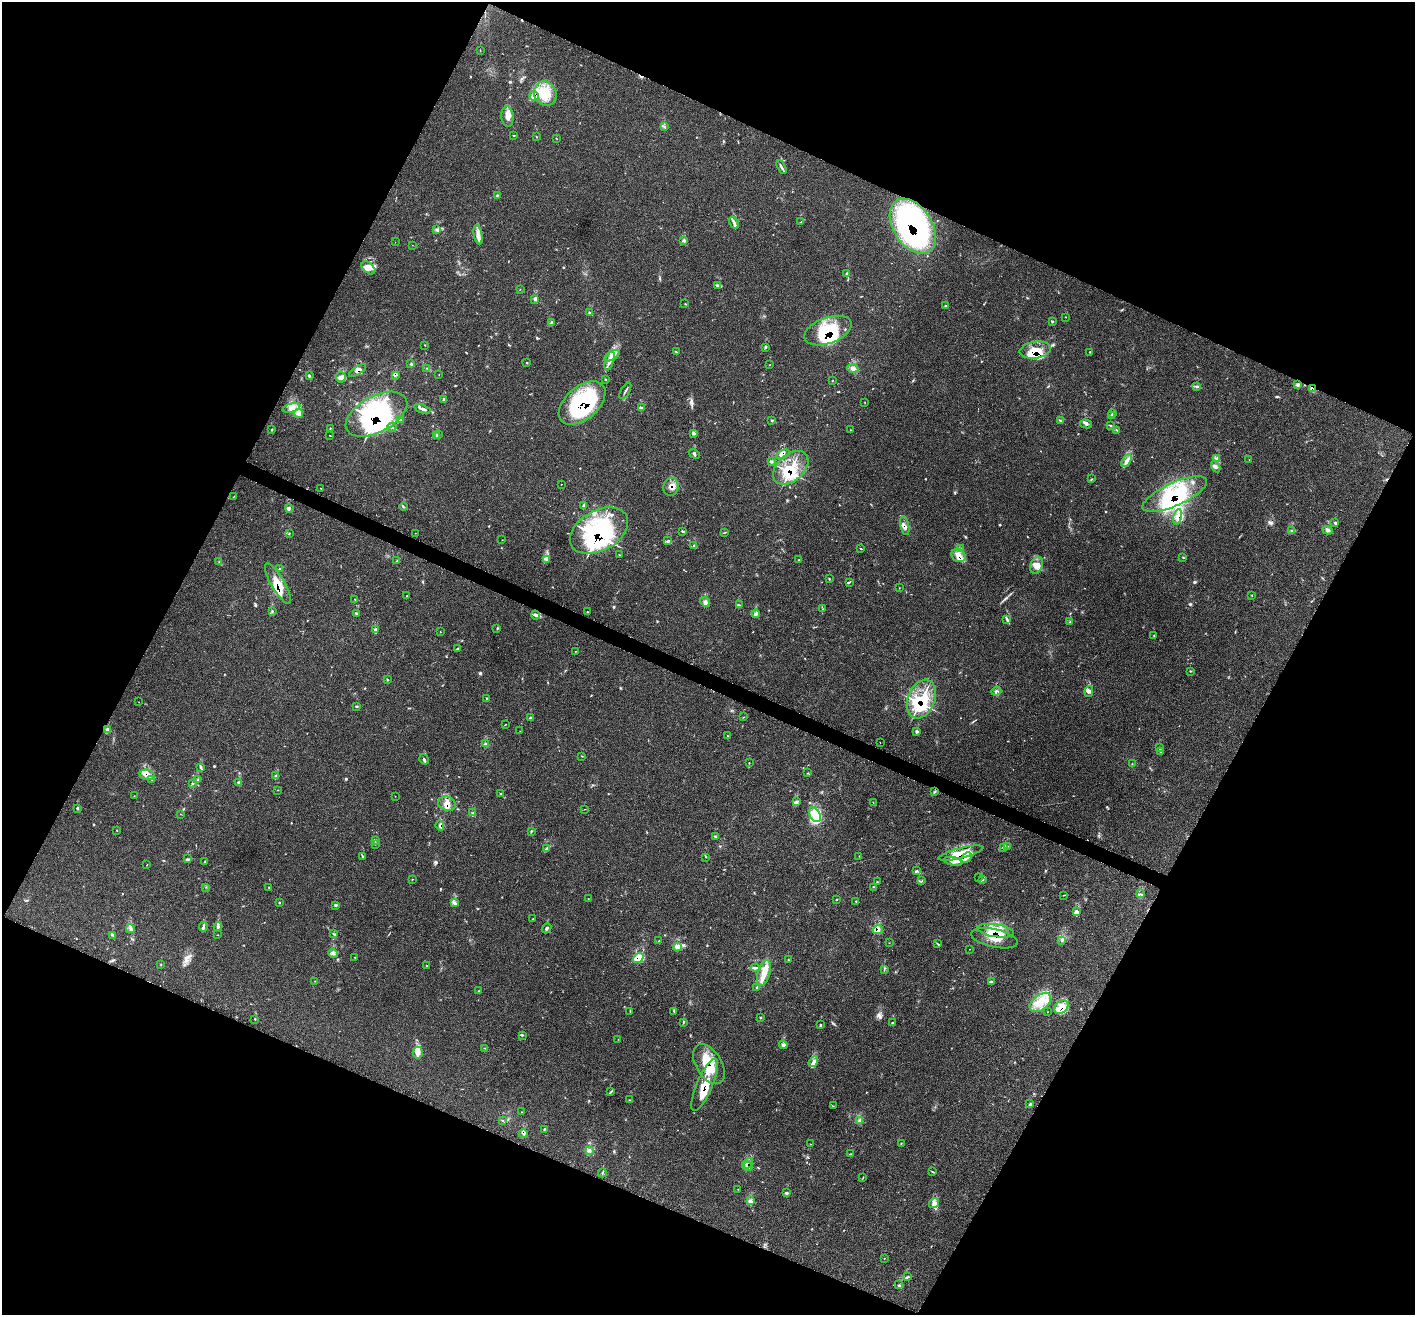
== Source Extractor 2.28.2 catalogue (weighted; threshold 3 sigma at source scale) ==
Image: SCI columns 14-5662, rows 283-5534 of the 5682 x 5704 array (HDU 1 of 3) = the unmasked area's bounding box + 8 px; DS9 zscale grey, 4 x 4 block average (1 PNG px = mean of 4 x 4 image px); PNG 1417 x 1317 px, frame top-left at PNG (2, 2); each listed source drawn as its Kron ellipse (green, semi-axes under 4 px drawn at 4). Shown black and unused: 45% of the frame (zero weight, under 3 of 4 exposures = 2% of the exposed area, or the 3 px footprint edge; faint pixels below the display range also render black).
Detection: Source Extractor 2.28.2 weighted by HDU 2 'WHT'. Background 0.0704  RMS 0.0054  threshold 0.0245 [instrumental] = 3 sigma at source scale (4.5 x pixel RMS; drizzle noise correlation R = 1.50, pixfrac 1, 0.05/0.05 arcsec/px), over >= 5 px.
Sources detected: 424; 12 inside a brighter object's white glare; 6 cosmic-ray / hot-pixel residue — neither listed nor drawn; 18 coinciding with a brighter row at this scale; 94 inside a brighter listed object's ellipse — not listed separately; the other 294 listed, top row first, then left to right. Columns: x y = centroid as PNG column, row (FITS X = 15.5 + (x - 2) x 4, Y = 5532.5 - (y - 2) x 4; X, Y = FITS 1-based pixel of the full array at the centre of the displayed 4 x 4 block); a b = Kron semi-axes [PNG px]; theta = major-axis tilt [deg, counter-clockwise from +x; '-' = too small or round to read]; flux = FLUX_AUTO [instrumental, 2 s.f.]
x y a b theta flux
480 50 3 2 - 1.3
545 94 12 11 - 66
534 96 5 4 - 18
507 116 10 6 -85 22
665 127 2 2 - 1.4
513 135 2 2 - 1.7
536 137 2 2 - 1.3
557 139 2 2 - 1.2
782 167 7 2 -61 6.4
497 196 2 2 - 1.7
801 221 2 2 - 0.94
734 223 6 2 -59 9.4
913 226 30 19 -57 680
437 229 2 2 - 2.6
478 235 10 4 -80 19
684 240 3 2 - 3.7
395 242 2 2 - 0.66
412 245 2 2 - 0.68
368 268 8 5 -42 23
847 273 3 2 - 2.8
718 285 4 2 - 4.6
520 289 2 2 - 0.89
534 299 3 3 - 4.5
685 304 2 2 - 1.1
945 306 2 2 - 1.4
590 313 3 2 - 4.3
1066 317 2 2 - 0.88
1052 321 2 2 - 1.3
551 322 2 2 - 1.8
828 330 25 13 20 190
425 345 2 2 - 1.3
766 347 3 2 - 3.4
1035 350 16 8 8 53
676 352 3 2 - 1.2
1090 352 2 2 - 1.5
612 356 8 4 30 16
610 361 10 2 72 13
527 363 2 2 - 1.7
411 364 3 2 - 2.8
769 365 2 2 - 1
427 368 2 2 - 1.2
853 368 5 3 - 8.5
357 371 10 3 34 14
439 374 2 2 - 0.79
309 375 2 2 - 4.3
395 375 4 3 - 5.5
341 377 5 4 - 12
606 380 3 2 - 1.6
832 381 2 2 - 0.9
1298 385 3 3 - 4.6
1196 386 4 2 - 3.9
1313 389 3 2 - 7.3
625 391 9 2 60 4.9
444 399 4 3 - 4.5
865 402 2 2 - 0.78
582 403 27 16 40 410
292 408 9 4 15 18
641 408 3 2 - 5.1
422 409 8 2 -20 8.1
298 413 5 3 - 9
1113 413 2 2 - 2.7
376 414 33 18 29 420
1112 416 2 2 - 1.3
400 419 4 2 - 3.4
772 421 3 2 - 2.1
1060 421 3 2 - 2.6
1086 424 6 3 -14 6.1
1110 425 2 2 - 1.3
392 427 4 2 - 4.9
330 428 3 2 - 1.6
271 430 3 2 - 2
850 430 2 2 - 1
1117 430 2 2 - 2.1
693 433 4 3 - 4.5
330 435 3 2 - 1.3
438 435 3 2 - 2.5
436 436 3 2 - 2.8
694 454 6 2 -30 4.5
783 454 7 3 25 11
1216 459 2 2 - 2.8
1249 459 2 2 - 0.72
1126 460 7 4 57 14
771 461 3 3 - 4.2
1216 467 6 3 -60 7.8
791 468 20 13 42 93
1092 479 2 2 - 1
561 484 2 2 - 1.8
671 487 9 7 75 20
321 488 2 2 - 1.3
1175 494 35 11 24 190
234 496 3 2 - 1.6
583 506 4 3 - 4.5
403 507 4 2 - 2.5
289 508 4 2 - 3.8
1177 517 8 3 76 13
1335 522 2 2 - 1.3
905 526 9 2 -78 9
1328 530 5 2 - 5.8
599 531 31 20 29 400
682 531 3 2 - 2.4
1291 531 2 2 - 1.8
724 532 2 2 - 1.3
289 533 2 2 - 1.6
415 533 2 2 - 0.9
502 540 2 2 - 0.78
668 540 3 2 - 2.2
694 546 3 2 - 3.5
861 549 2 2 - 1.2
960 549 2 2 - 1
619 555 2 2 - 1.2
958 555 7 6 - 23
1183 558 2 2 - 1.2
546 559 3 2 - 2.5
798 560 2 2 - 1.3
397 561 4 2 - 2.4
219 562 2 2 - 1.7
1037 565 9 6 68 21
279 569 3 2 - 2.8
829 579 3 2 - 2.1
849 582 2 2 - 1.9
278 584 23 6 -60 67
899 588 2 2 - 1
1252 595 2 2 - 1.2
406 596 2 2 - 1.6
355 599 2 2 - 1.1
705 602 5 4 - 8
739 605 3 2 - 2.7
823 609 2 2 - 3.7
272 611 2 2 - 1.3
587 612 3 2 - 2
357 614 4 3 - 5.3
756 614 4 3 - 6.8
535 615 4 3 - 7.5
1007 619 3 2 - 4.2
1070 622 2 2 - 1
497 629 2 2 - 1
375 630 3 2 - 4.4
440 632 2 2 - 1
1154 636 3 2 - 1.7
457 648 3 2 - 2.5
576 651 2 2 - 1.2
1190 671 2 2 - 1.4
387 680 2 2 - 5.2
996 691 5 2 - 4
1089 692 6 3 78 7.6
487 699 3 2 - 2.1
921 699 20 13 69 110
139 702 2 2 - 0.64
357 706 2 2 - 2.6
530 717 3 2 - 1.9
744 717 2 2 - 1.2
505 725 2 2 - 1.2
108 729 2 2 - 13
520 731 2 2 - 0.89
916 732 2 2 - 2.6
728 736 2 2 - 1
880 742 2 2 - 1.8
486 744 3 2 - 3.5
1160 748 3 2 - 3
1160 751 3 2 - 3.4
582 756 2 2 - 1.4
424 759 5 2 - 5.1
749 763 2 2 - 1.1
1132 764 2 2 - 1.4
200 767 3 2 - 3.7
808 773 2 2 - 1.1
147 775 7 5 -12 20
276 776 4 2 - 5
152 779 3 2 - 2.1
197 780 2 2 - 2.4
238 782 4 3 - 5
192 783 3 2 - 1.8
277 790 2 2 - 0.72
935 792 4 2 - 3.1
501 793 3 2 - 1.7
134 796 2 2 - 1.1
395 796 2 2 - 0.74
797 802 4 2 - 5.3
873 802 2 2 - 0.73
447 804 9 7 -19 21
77 808 3 2 - 3
584 809 4 2 - 1.3
472 813 3 2 - 1.5
180 814 2 2 - 1
815 815 8 5 -59 29
440 825 5 4 - 8.5
117 830 2 2 - 1.3
531 831 3 2 - 2.2
715 836 3 2 - 3.2
376 840 3 2 - 3.5
375 844 2 2 - 3.4
1008 846 3 2 - 2.5
1004 847 3 2 - 6.9
546 849 3 2 - 3.5
961 853 23 5 14 51
859 856 2 2 - 0.86
363 857 3 2 - 3.5
706 857 2 2 - 1.1
966 858 6 2 46 11
187 859 4 2 - 3.4
205 861 3 2 - 1.7
953 861 9 3 -12 13
147 865 2 2 - 1.2
917 871 2 2 - 1.8
978 877 2 2 - 0.76
413 879 2 2 - 1.1
983 879 3 2 - 3.3
922 881 3 2 - 1.6
877 882 2 2 - 0.89
206 887 2 2 - 1.1
269 887 2 2 - 1.8
874 887 2 2 - 0.91
1140 894 2 2 - 1.9
1064 895 2 2 - 1.4
588 899 2 2 - 0.83
837 899 3 2 - 1.6
856 901 3 2 - 1.5
279 902 3 2 - 1.3
454 903 4 3 - 5.7
336 905 2 2 - 2.3
1077 912 4 3 - 6.7
533 919 3 2 - 1.1
203 927 5 3 - 5.9
218 927 4 3 - 5.9
546 928 5 2 - 5.2
130 929 4 2 - 5.9
878 930 5 4 - 13
995 931 19 6 -8 63
333 934 3 2 - 1.7
113 935 3 2 - 1.7
218 935 2 2 - 0.7
995 938 24 9 -12 54
659 941 2 2 - 1.5
1062 941 2 2 - 1.4
889 943 2 2 - 0.68
938 944 2 2 - 1.3
677 947 4 3 - 6.5
970 949 2 2 - 0.74
333 953 5 3 - 6.5
355 957 2 2 - 1
638 958 6 4 39 36
788 960 2 2 - 1.3
161 965 3 2 - 1.7
426 966 2 2 - 0.96
756 968 5 2 - 5.3
884 969 2 2 - 1.2
764 973 13 6 73 40
315 981 2 2 - 0.86
992 981 2 2 - 1.2
756 988 2 2 - 2.3
479 991 2 2 - 1.5
1040 1003 12 7 38 48
1061 1007 8 6 40 25
630 1011 2 2 - 0.79
674 1011 3 2 - 1.9
1047 1012 2 2 - 0.86
760 1018 3 2 - 1.8
255 1019 3 2 - 1.7
683 1022 3 2 - 2.5
893 1023 3 2 - 3.1
820 1025 3 2 - 2.5
523 1035 3 2 - 2
618 1039 2 2 - 0.7
783 1045 4 4 - 6.4
485 1048 2 2 - 0.88
418 1053 6 4 81 14
813 1062 6 4 55 11
709 1064 22 12 -59 91
705 1085 28 8 67 89
611 1091 4 2 - 3.2
629 1100 2 2 - 1.3
1030 1104 3 2 - 2.6
833 1106 2 2 - 1.3
522 1112 3 2 - 1.3
503 1120 3 2 - 2.1
859 1121 3 2 - 2.8
544 1129 4 2 - 2.6
523 1134 4 2 - 4.2
901 1143 3 2 - 1.4
810 1144 2 2 - 0.84
590 1150 3 2 - 4.2
851 1154 2 2 - 0.99
747 1163 6 3 44 7.8
748 1166 4 2 - 4.7
932 1172 4 2 - 2.1
602 1173 4 2 - 2.4
863 1178 3 2 - 1.3
738 1189 2 2 - 1.1
786 1192 3 2 - 2.4
751 1200 3 2 - 4.4
934 1203 5 4 - 11
884 1258 2 2 - 1.2
908 1277 4 2 - 3.1
899 1285 4 2 - 3.2
Overlapping masked pixels (flux is a lower limit): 35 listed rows (the first 20) at x y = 534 96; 913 226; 828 330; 1035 350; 357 371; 395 375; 1313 389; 582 403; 376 414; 783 454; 791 468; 671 487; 1175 494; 1177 517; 905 526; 599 531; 958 555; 278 584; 921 699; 147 775
Diffuse or blended objects may show on this block-average render without a row.